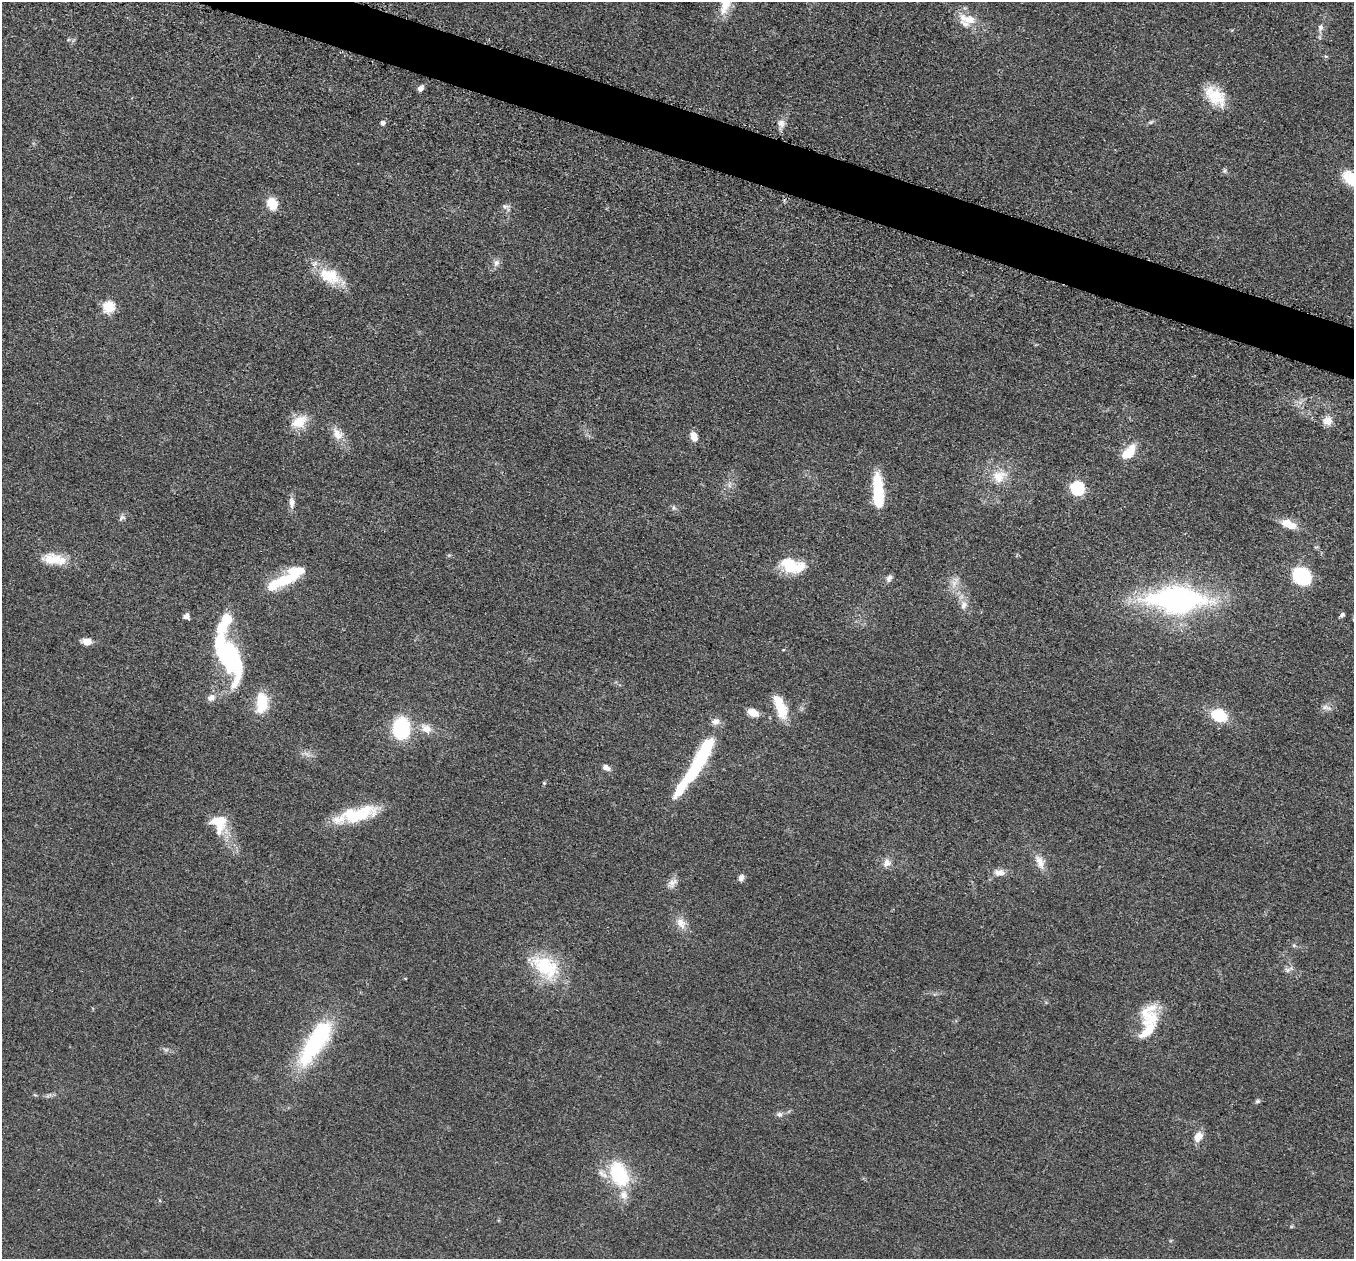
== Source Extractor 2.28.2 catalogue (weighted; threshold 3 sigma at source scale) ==
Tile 11 of 4 x 4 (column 3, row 3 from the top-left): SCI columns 2737-4088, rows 1454-2710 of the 5457 x 5503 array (HDU 1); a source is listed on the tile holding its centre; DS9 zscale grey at full resolution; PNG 1356 x 1261 px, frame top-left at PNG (2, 2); no overlay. Shown black and unused: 3% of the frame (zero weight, under 3 of 5 exposures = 4% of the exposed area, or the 3 px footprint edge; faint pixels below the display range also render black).
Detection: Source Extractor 2.28.2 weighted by HDU 2 'WHT'; one run over the whole footprint, this tile lists its part. Background 0.054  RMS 0.006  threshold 0.0268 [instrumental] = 3 sigma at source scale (4.5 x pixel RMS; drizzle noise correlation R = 1.50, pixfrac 1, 0.05/0.05 arcsec/px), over >= 5 px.
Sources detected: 80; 2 inside a brighter object's white glare — not listed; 12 inside a brighter listed object's ellipse — not listed separately; the other 66 listed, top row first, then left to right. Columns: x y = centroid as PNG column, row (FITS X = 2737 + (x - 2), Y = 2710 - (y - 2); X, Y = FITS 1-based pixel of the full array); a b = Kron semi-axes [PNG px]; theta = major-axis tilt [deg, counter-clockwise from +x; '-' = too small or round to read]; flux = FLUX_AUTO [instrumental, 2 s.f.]
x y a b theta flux
967 19 26 12 -16 11
1320 27 9 6 80 2.2
1326 56 6 4 17 0.76
420 88 7 6 - 2.1
1215 96 31 17 -40 17
1151 122 6 5 - 0.98
382 123 6 6 - 1.6
781 123 11 9 -55 3.4
1225 171 7 4 89 1
1351 179 21 12 -37 20
272 204 13 10 -62 10
505 206 9 5 -12 1.6
496 263 10 7 62 2.5
332 275 27 18 -72 15
108 307 6 6 - 46
1327 421 13 11 6 4.5
299 422 22 15 30 11
337 434 19 12 -55 6.8
694 436 11 7 -68 5
1129 452 18 10 49 13
999 477 20 16 40 12
1077 488 6 6 - 82
878 493 30 9 -87 35
292 503 15 7 -89 3.5
122 517 10 6 45 1.8
1288 524 21 10 -21 8.4
53 559 26 15 -5 13
792 566 29 15 -15 20
1302 576 16 13 -42 43
889 578 9 7 60 2.3
282 580 45 13 31 23
954 583 9 7 -78 3.5
1176 600 59 26 -1 140
964 605 11 8 58 3.3
1342 615 7 5 31 1.2
186 616 6 5 - 3
87 642 10 7 2 4.9
229 657 59 26 -66 71
211 698 11 8 33 3.3
262 703 24 13 85 17
780 706 27 10 -70 16
1326 707 12 6 -15 2.4
753 713 11 7 -25 7.3
1219 715 16 12 -28 20
401 729 17 13 87 47
426 729 15 11 -30 5.9
699 762 48 15 62 40
606 767 10 7 -31 2.5
544 783 4 4 - 0.65
352 816 59 13 16 28
218 822 21 18 -41 15
1040 862 20 9 -70 6.1
887 863 11 10 - 3.6
999 872 16 9 -2 4.2
741 878 8 6 80 2.2
672 883 14 9 50 3.8
681 923 17 10 -56 5.9
546 967 39 24 -37 33
1287 970 7 4 71 1.3
1148 1029 42 18 64 20
316 1042 63 20 57 60
1257 1101 7 5 20 1.1
779 1114 8 7 - 1.9
1198 1137 11 9 61 6
619 1174 20 13 -63 49
623 1195 11 10 - 5.5
Isophote crosses this tile's border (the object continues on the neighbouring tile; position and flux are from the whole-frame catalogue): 1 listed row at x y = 1351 179